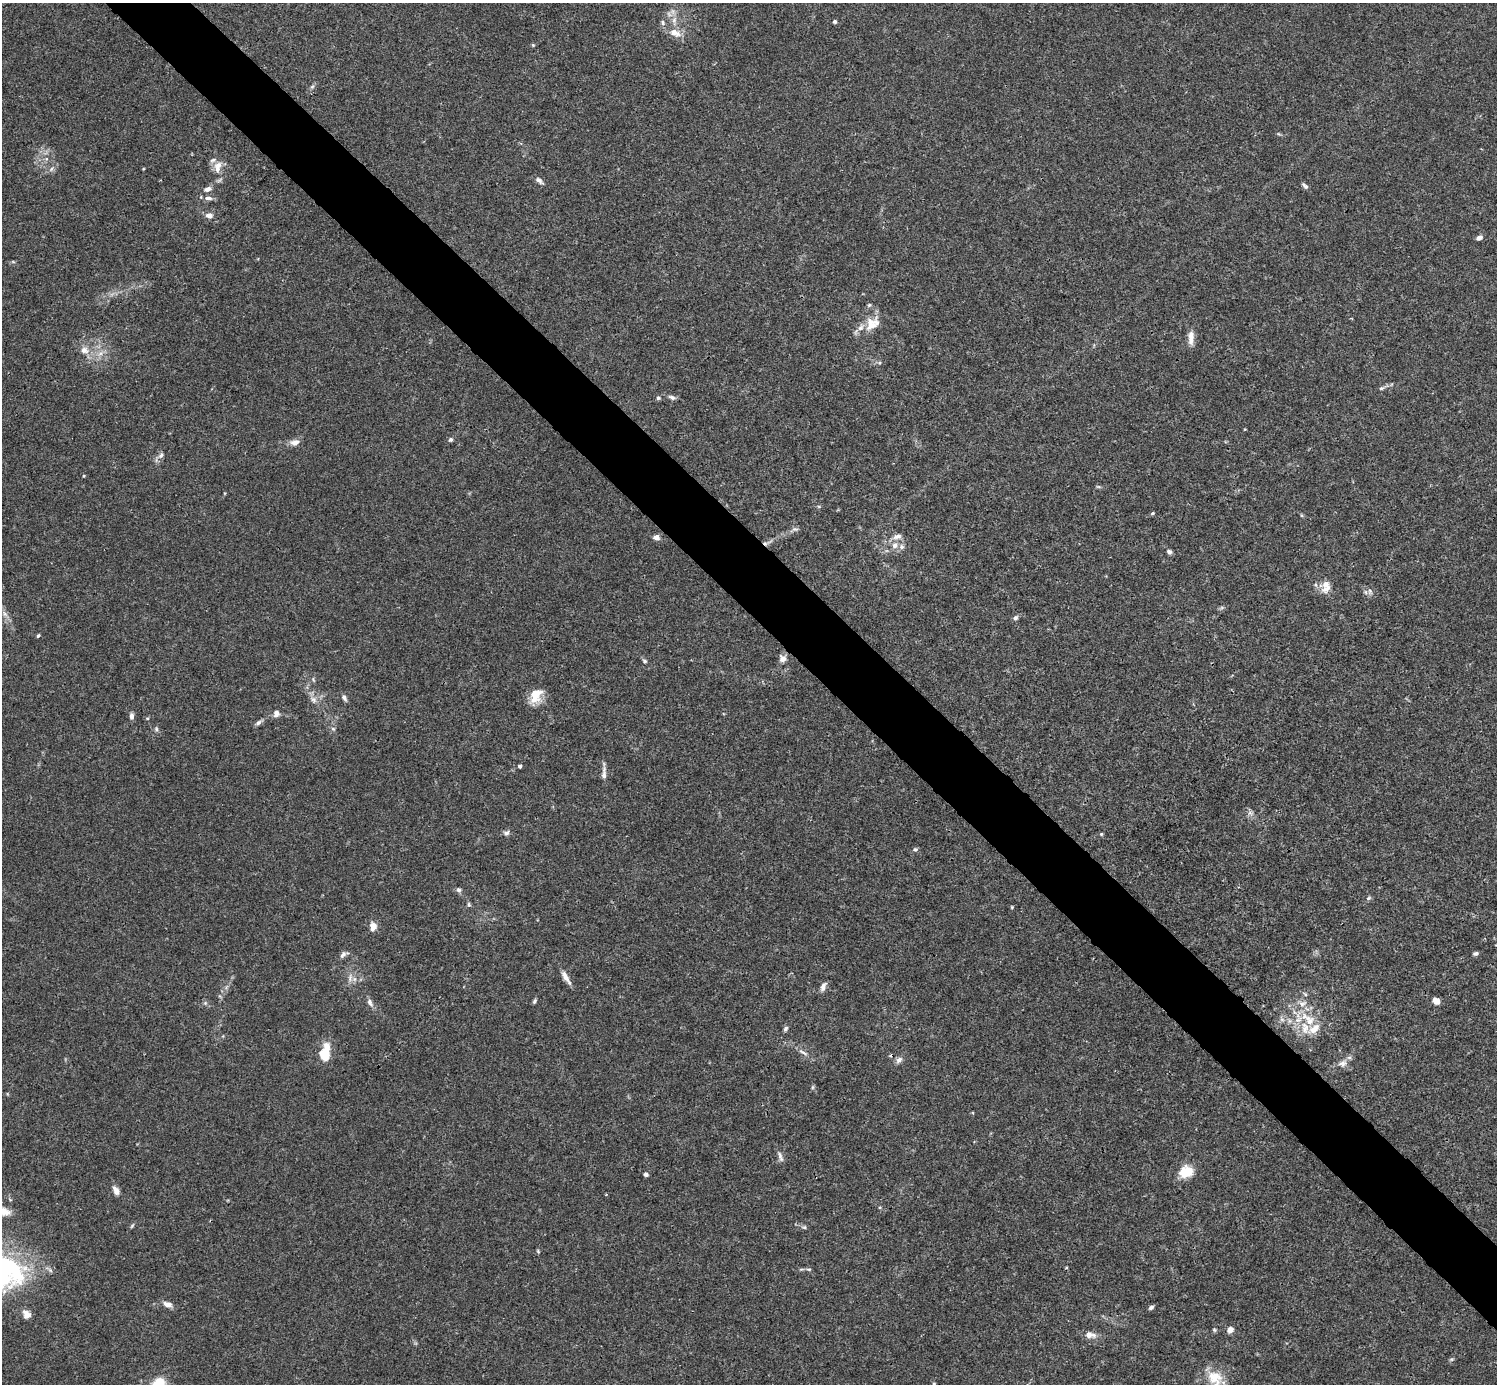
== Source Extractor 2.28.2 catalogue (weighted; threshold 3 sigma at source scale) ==
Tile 6 of 4 x 4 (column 2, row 2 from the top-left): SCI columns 1496-2990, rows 2920-4301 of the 5982 x 5981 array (HDU 1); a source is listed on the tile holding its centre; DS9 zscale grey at full resolution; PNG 1499 x 1386 px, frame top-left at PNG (2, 3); no overlay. Shown black and unused: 5% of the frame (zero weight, under 3 of 4 exposures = <1% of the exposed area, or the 3 px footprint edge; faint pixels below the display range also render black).
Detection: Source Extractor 2.28.2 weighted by HDU 2 'WHT'; one run over the whole footprint, this tile lists its part. Background 0.0165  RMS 0.0022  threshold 0.00972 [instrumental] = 3 sigma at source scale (4.5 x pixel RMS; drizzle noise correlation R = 1.50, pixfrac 1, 0.05/0.05 arcsec/px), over >= 5 px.
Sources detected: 115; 1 too faint to see at this stretch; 1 cosmic-ray / hot-pixel residue — not listed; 13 inside a brighter listed object's ellipse — not listed separately; the other 100 listed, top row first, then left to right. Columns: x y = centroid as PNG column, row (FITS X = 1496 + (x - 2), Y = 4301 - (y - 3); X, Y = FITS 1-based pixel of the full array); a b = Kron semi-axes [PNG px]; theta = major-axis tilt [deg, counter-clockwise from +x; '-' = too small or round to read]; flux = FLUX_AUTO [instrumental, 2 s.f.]
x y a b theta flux
674 20 15 6 86 1.6
835 22 5 4 - 0.39
675 33 18 10 -25 2.4
533 45 5 4 - 0.23
312 87 6 5 - 0.4
46 159 6 4 72 0.38
51 169 8 4 46 0.56
143 169 4 3 - 0.17
217 169 16 9 -73 2
539 180 11 5 -39 0.84
1305 186 9 4 -43 0.59
208 189 10 6 18 1
208 198 12 5 -3 0.85
209 215 7 6 - 1.3
1479 238 7 5 30 0.89
13 262 6 3 -19 0.26
871 325 22 15 71 3.8
1191 338 19 7 88 1.8
84 350 11 9 -5 1.6
1382 388 9 5 24 0.55
672 397 11 5 -19 0.66
658 398 6 5 - 0.42
1245 429 4 3 - 0.16
450 439 5 5 - 0.48
295 442 12 8 6 1.4
161 455 7 6 - 0.61
84 476 4 3 - 0.2
1098 487 7 4 -9 0.3
1153 513 5 4 - 0.32
794 529 13 6 20 0.79
656 537 6 5 - 1.3
767 543 18 4 20 1.1
895 545 9 9 - 1.5
1169 552 6 5 - 0.66
1326 586 17 13 85 2.5
1370 592 9 6 -75 0.74
1221 608 6 4 70 0.35
4 614 10 6 -42 0.89
1016 618 7 6 - 0.55
38 636 5 3 - 0.32
783 659 9 9 - 1.3
645 661 6 5 - 0.37
313 679 8 3 -60 0.3
535 693 20 14 2 3.1
344 698 10 5 -61 0.62
313 700 11 8 -56 1.2
276 714 10 8 65 1
131 716 8 5 89 0.84
258 722 10 5 33 0.7
156 729 7 5 -70 0.43
333 729 7 5 -43 0.44
520 766 4 4 - 0.64
604 773 19 6 88 1.2
1250 813 9 6 -16 0.79
506 833 9 6 11 0.66
1101 834 5 5 - 0.28
915 849 6 6 - 0.43
459 890 7 6 - 0.56
1368 898 8 5 28 0.42
469 905 7 5 -83 0.36
1012 907 4 4 - 0.21
373 926 9 7 85 1.8
1476 953 7 5 3 0.49
343 954 11 6 31 0.81
565 977 17 7 -61 1.6
350 978 14 6 83 1.3
823 986 12 6 66 0.98
534 1001 7 4 60 0.4
1436 1001 6 5 - 1.9
205 1003 6 4 45 0.36
370 1003 11 7 -62 0.9
1302 1003 13 9 2 1.8
1282 1019 7 6 - 0.7
1309 1020 18 14 -54 4.8
786 1029 7 5 59 0.49
803 1052 14 5 -28 0.92
324 1055 16 12 -64 3.8
899 1060 10 7 44 0.89
1343 1063 13 10 28 1.4
813 1087 6 4 89 0.31
780 1156 17 5 -69 0.89
1186 1172 18 15 23 4
646 1174 5 5 - 0.55
116 1191 11 7 -61 1.3
606 1194 3 3 - 0.23
880 1207 5 3 - 0.21
3 1211 14 8 -11 2.8
132 1226 7 4 54 0.33
804 1227 7 5 9 0.42
538 1251 6 3 -72 0.25
809 1269 7 3 -8 0.3
167 1304 11 7 -19 1.3
1151 1307 6 5 - 0.53
27 1314 10 8 -50 1.6
1214 1330 6 5 - 0.33
1230 1330 7 6 - 1.3
1090 1335 14 8 -5 1.7
1215 1378 23 18 -56 5
158 1384 12 8 55 10
934 1384 4 3 - 0.25
Overlapping masked pixels (flux is a lower limit): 1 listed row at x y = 767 543
Isophote crosses this tile's border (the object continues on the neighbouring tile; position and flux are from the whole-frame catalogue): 4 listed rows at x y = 3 1211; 1215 1378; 158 1384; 934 1384